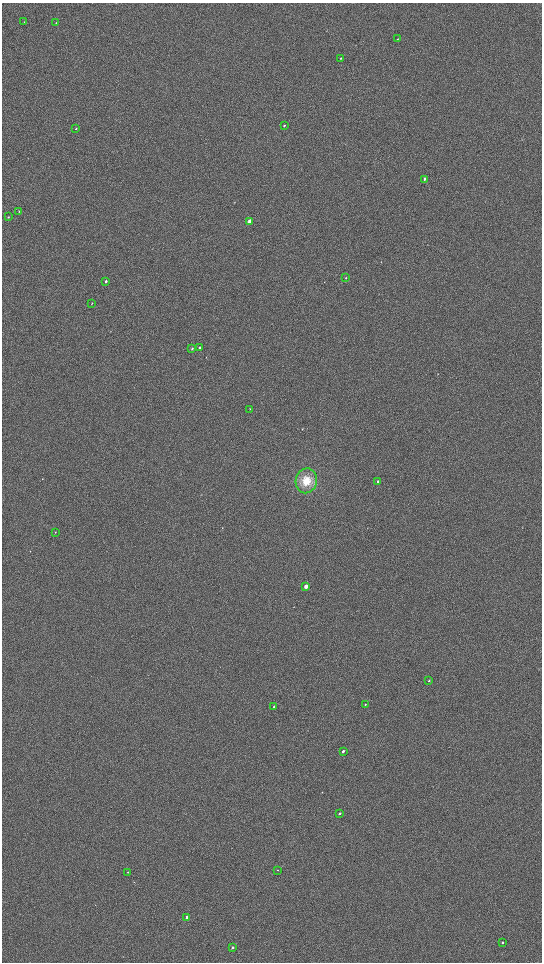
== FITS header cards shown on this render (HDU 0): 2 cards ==
NAXIS1  =                 1080 / length of data axis 1
NAXIS2  =                 1920 / length of data axis 2

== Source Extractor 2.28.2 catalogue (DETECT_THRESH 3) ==
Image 1080 x 1920 px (HDU 0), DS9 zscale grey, zoomed out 1/2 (1 PNG px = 2 x 2 image px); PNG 544 x 964 px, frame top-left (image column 1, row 1919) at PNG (2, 3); each listed source drawn as its Kron ellipse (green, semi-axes under 4 px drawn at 4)
Background 907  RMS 120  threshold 370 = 3 sigma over >= 5 px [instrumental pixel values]
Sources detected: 30; all 30 listed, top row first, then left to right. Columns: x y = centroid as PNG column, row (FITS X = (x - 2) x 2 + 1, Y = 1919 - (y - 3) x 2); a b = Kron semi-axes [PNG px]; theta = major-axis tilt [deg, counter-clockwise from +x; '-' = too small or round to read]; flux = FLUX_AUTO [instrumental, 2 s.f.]
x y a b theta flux
24 22 3 2 - 9600
56 23 3 2 - 16000
398 39 2 1 - 6000
341 58 3 2 - 18000
284 125 3 2 - 15000
76 129 3 2 - 12000
424 179 3 2 - 26000
19 211 2 2 - 8600
8 217 3 2 - 10000
250 221 3 2 - 190000
346 278 3 2 - 9300
106 281 3 2 - 32000
92 303 3 2 - 12000
199 348 3 2 - 28000
192 349 3 2 - 19000
250 409 3 2 - 8300
306 481 12 10 77 420000
378 482 3 2 - 45000
55 532 3 2 - 7400
306 586 3 2 - 180000
429 681 3 2 - 22000
365 704 3 2 - 11000
274 707 3 2 - 21000
343 751 2 2 - 51000
340 813 2 2 - 39000
277 870 3 2 - 8700
128 872 2 2 - 19000
187 917 2 2 - 110000
502 942 2 2 - 40000
232 948 2 2 - 62000